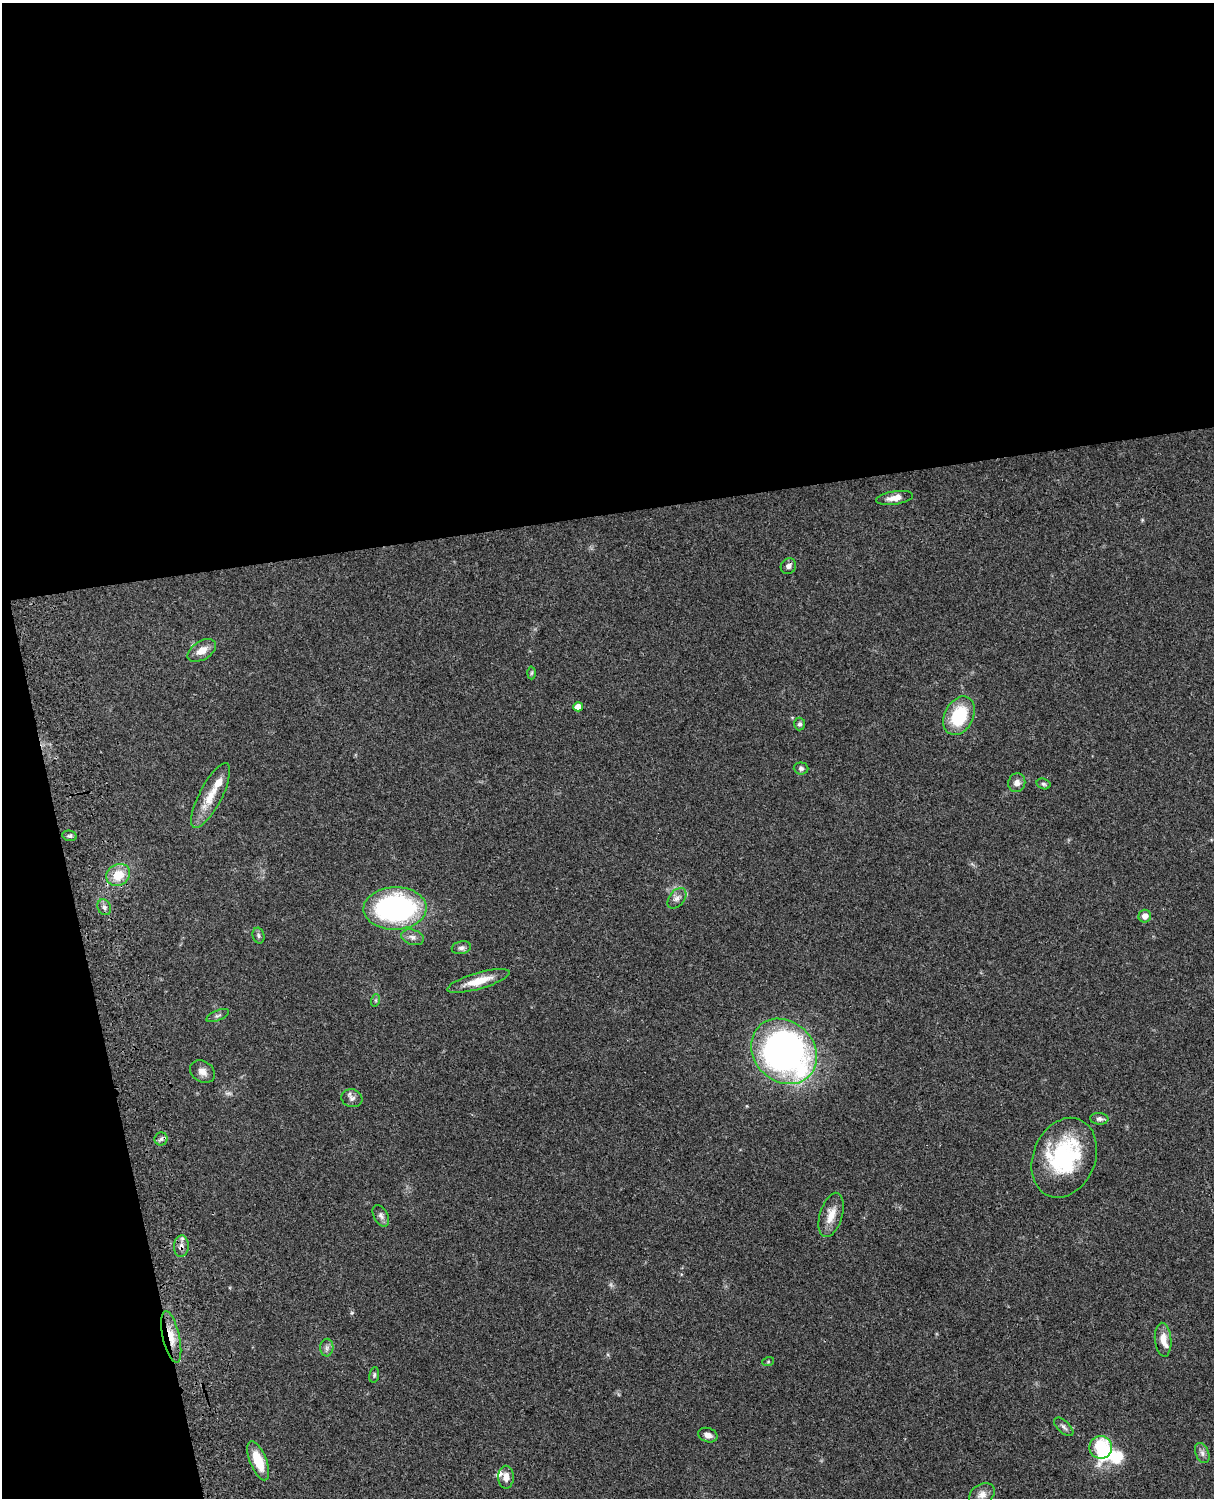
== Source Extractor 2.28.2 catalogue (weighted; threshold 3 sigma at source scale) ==
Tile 1 of 4 x 3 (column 1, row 1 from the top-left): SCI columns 121-1332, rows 3268-4763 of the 5087 x 4927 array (HDU 1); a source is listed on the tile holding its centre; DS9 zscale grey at full resolution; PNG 1216 x 1500 px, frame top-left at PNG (2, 3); each listed source drawn as its Kron ellipse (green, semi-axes under 4 px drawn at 4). Shown black and unused: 39% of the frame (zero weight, under 3 of 4 exposures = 6% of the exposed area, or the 3 px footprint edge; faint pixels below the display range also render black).
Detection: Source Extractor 2.28.2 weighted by HDU 2 'WHT'; one run over the whole footprint, this tile lists its part. Background 0.0809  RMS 0.0058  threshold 0.0262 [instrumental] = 3 sigma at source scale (4.5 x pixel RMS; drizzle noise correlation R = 1.50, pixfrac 1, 0.05/0.05 arcsec/px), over >= 5 px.
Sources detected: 51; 1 too faint to see at this stretch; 2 inside a brighter object's white glare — neither listed nor drawn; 4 inside a brighter listed object's ellipse — not listed separately; the other 44 listed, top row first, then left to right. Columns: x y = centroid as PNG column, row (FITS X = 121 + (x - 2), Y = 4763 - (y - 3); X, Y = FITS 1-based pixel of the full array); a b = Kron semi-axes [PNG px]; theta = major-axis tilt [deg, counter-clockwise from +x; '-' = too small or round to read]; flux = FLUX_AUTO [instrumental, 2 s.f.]
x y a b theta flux
894 498 18 6 9 5.2
788 566 8 7 - 2.3
202 650 16 9 31 6.2
532 673 6 4 88 0.77
578 707 5 4 - 4.9
959 716 20 14 64 28
800 724 6 5 - 1.3
801 768 7 6 - 1.6
1017 783 9 8 - 3.3
1044 784 7 5 -17 1.1
211 796 36 11 62 13
70 836 7 5 -12 1.3
118 875 12 10 33 11
677 898 12 7 51 2.8
104 907 8 6 -65 2
395 908 31 21 2 120
1145 916 6 6 - 4
258 936 8 6 -75 1.2
413 937 11 7 -18 2.8
461 948 10 6 11 1.9
478 981 32 8 16 12
376 1000 6 4 72 0.8
218 1016 12 5 22 1.5
784 1051 35 30 -43 250
202 1072 13 10 -33 3.9
352 1098 10 9 - 2.5
1099 1119 9 6 -4 1.9
161 1139 6 6 - 1.5
1064 1158 41 31 67 60
831 1215 23 11 74 7.9
381 1216 11 7 -61 2.1
181 1246 11 7 86 3
171 1337 26 8 -77 9.1
1163 1340 17 8 -85 5.9
327 1348 9 6 88 1.9
768 1362 6 4 19 0.61
374 1375 8 5 81 0.98
1064 1427 12 6 -43 1.9
708 1435 10 7 -19 3.1
1101 1447 11 11 - 27
1202 1453 10 6 -68 2.3
258 1461 21 8 -68 16
506 1477 11 8 90 4.3
982 1495 14 10 32 3.7
Overlapping masked pixels (flux is a lower limit): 2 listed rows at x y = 181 1246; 171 1337